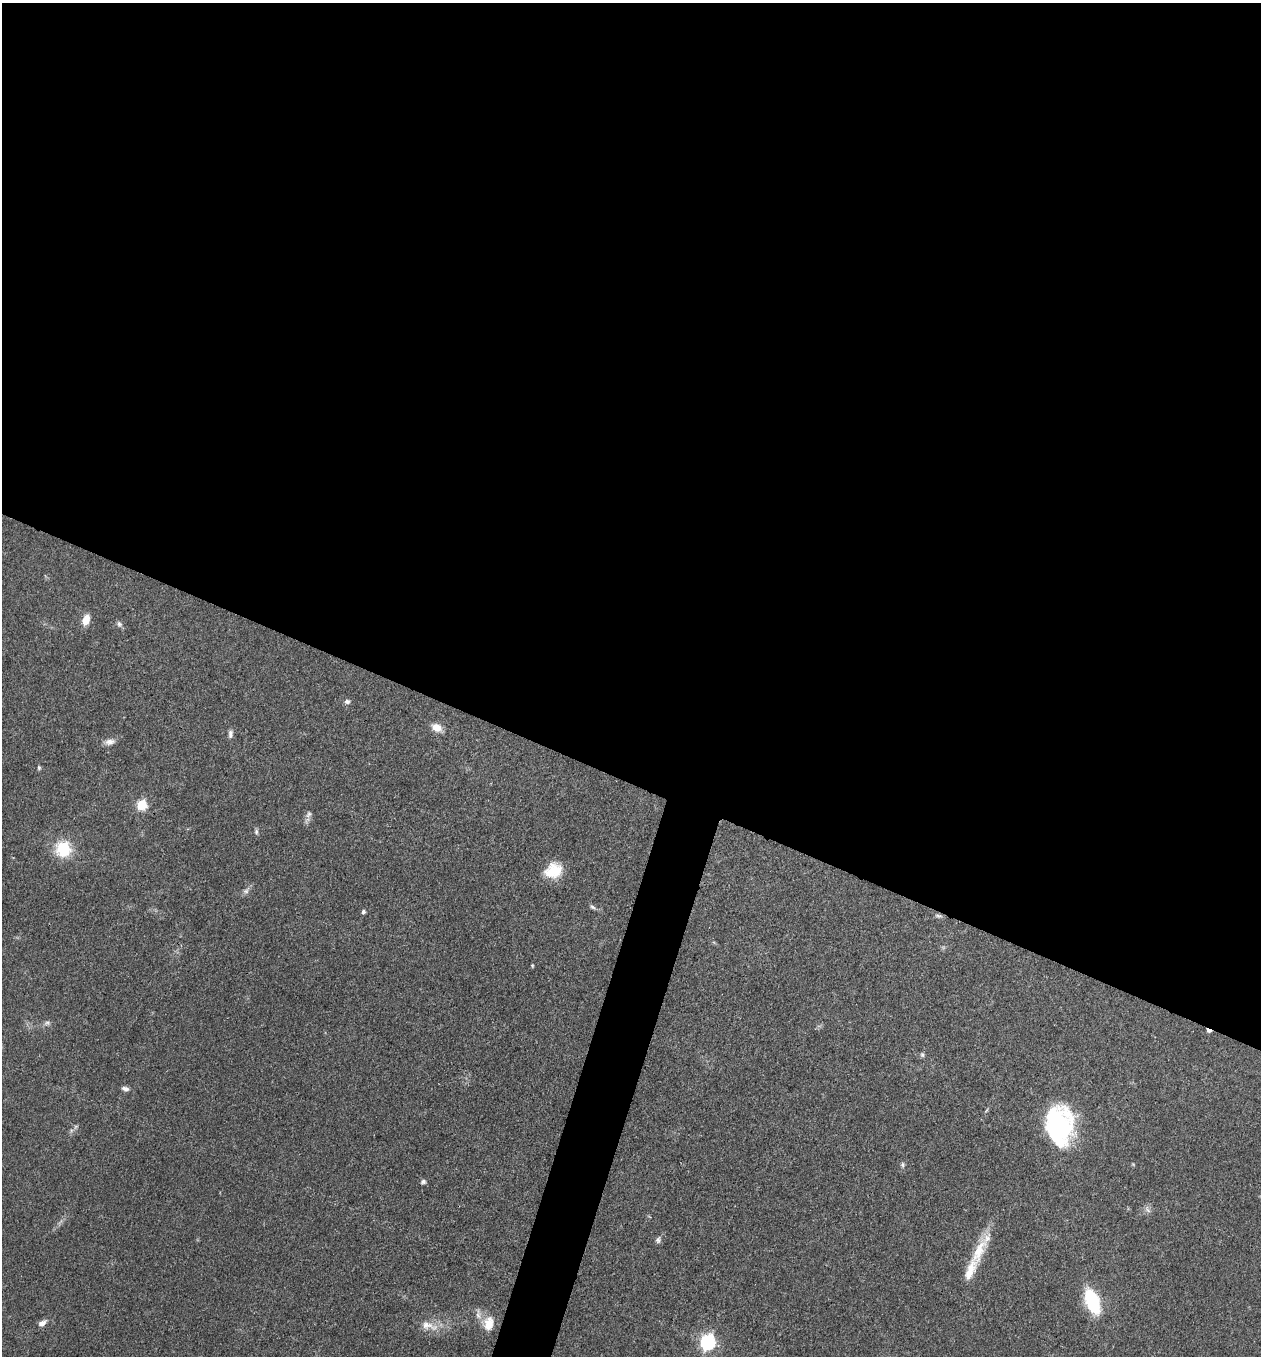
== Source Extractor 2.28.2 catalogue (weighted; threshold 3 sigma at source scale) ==
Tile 3 of 4 x 4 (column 3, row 1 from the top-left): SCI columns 2648-3906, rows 4063-5416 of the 5425 x 5418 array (HDU 1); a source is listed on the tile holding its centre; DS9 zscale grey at full resolution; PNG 1263 x 1358 px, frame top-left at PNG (2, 3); no overlay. Shown black and unused: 59% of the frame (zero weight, under 3 of 4 exposures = <1% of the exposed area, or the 3 px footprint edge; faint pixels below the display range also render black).
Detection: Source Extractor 2.28.2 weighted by HDU 2 'WHT'; one run over the whole footprint, this tile lists its part. Background 0.0712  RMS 0.0054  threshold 0.0241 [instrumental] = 3 sigma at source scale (4.5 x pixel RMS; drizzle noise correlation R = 1.50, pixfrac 1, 0.05/0.05 arcsec/px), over >= 5 px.
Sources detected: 35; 1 too faint to see at this stretch — not listed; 1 inside a brighter listed object's ellipse — not listed separately; the other 33 listed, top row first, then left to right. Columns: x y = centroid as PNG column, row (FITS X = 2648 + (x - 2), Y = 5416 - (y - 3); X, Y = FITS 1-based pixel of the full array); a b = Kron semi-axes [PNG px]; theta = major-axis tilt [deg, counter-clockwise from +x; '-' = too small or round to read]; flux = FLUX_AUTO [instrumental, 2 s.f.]
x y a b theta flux
86 620 13 8 72 5.7
119 624 9 6 -61 1.6
347 701 8 6 -2 1.6
437 728 12 8 -27 5.4
230 734 11 6 85 1.9
109 742 14 7 8 3.2
39 768 6 5 - 0.84
142 805 6 5 - 34
309 814 11 7 69 2.2
256 832 7 5 78 1.2
63 849 20 20 - 19
553 871 20 16 23 14
246 891 9 7 34 1.9
592 907 9 5 -37 1.2
363 911 4 4 - 1.3
938 916 10 5 -14 1.4
532 965 5 3 - 0.53
47 1023 8 6 1 1.5
1209 1031 6 4 -11 2.8
922 1055 7 5 -88 0.98
125 1089 9 6 -15 1.9
76 1127 7 4 45 0.99
1059 1127 37 25 -87 81
903 1165 6 6 - 1.1
423 1182 6 5 - 1.4
1147 1210 11 4 -42 1.5
658 1240 9 7 77 1.5
979 1251 42 14 66 17
1092 1301 25 12 -68 32
42 1323 9 6 33 3
488 1323 19 13 79 8
428 1326 29 11 -15 7.8
708 1342 7 6 - 120
Overlapping masked pixels (flux is a lower limit): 1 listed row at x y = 1209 1031